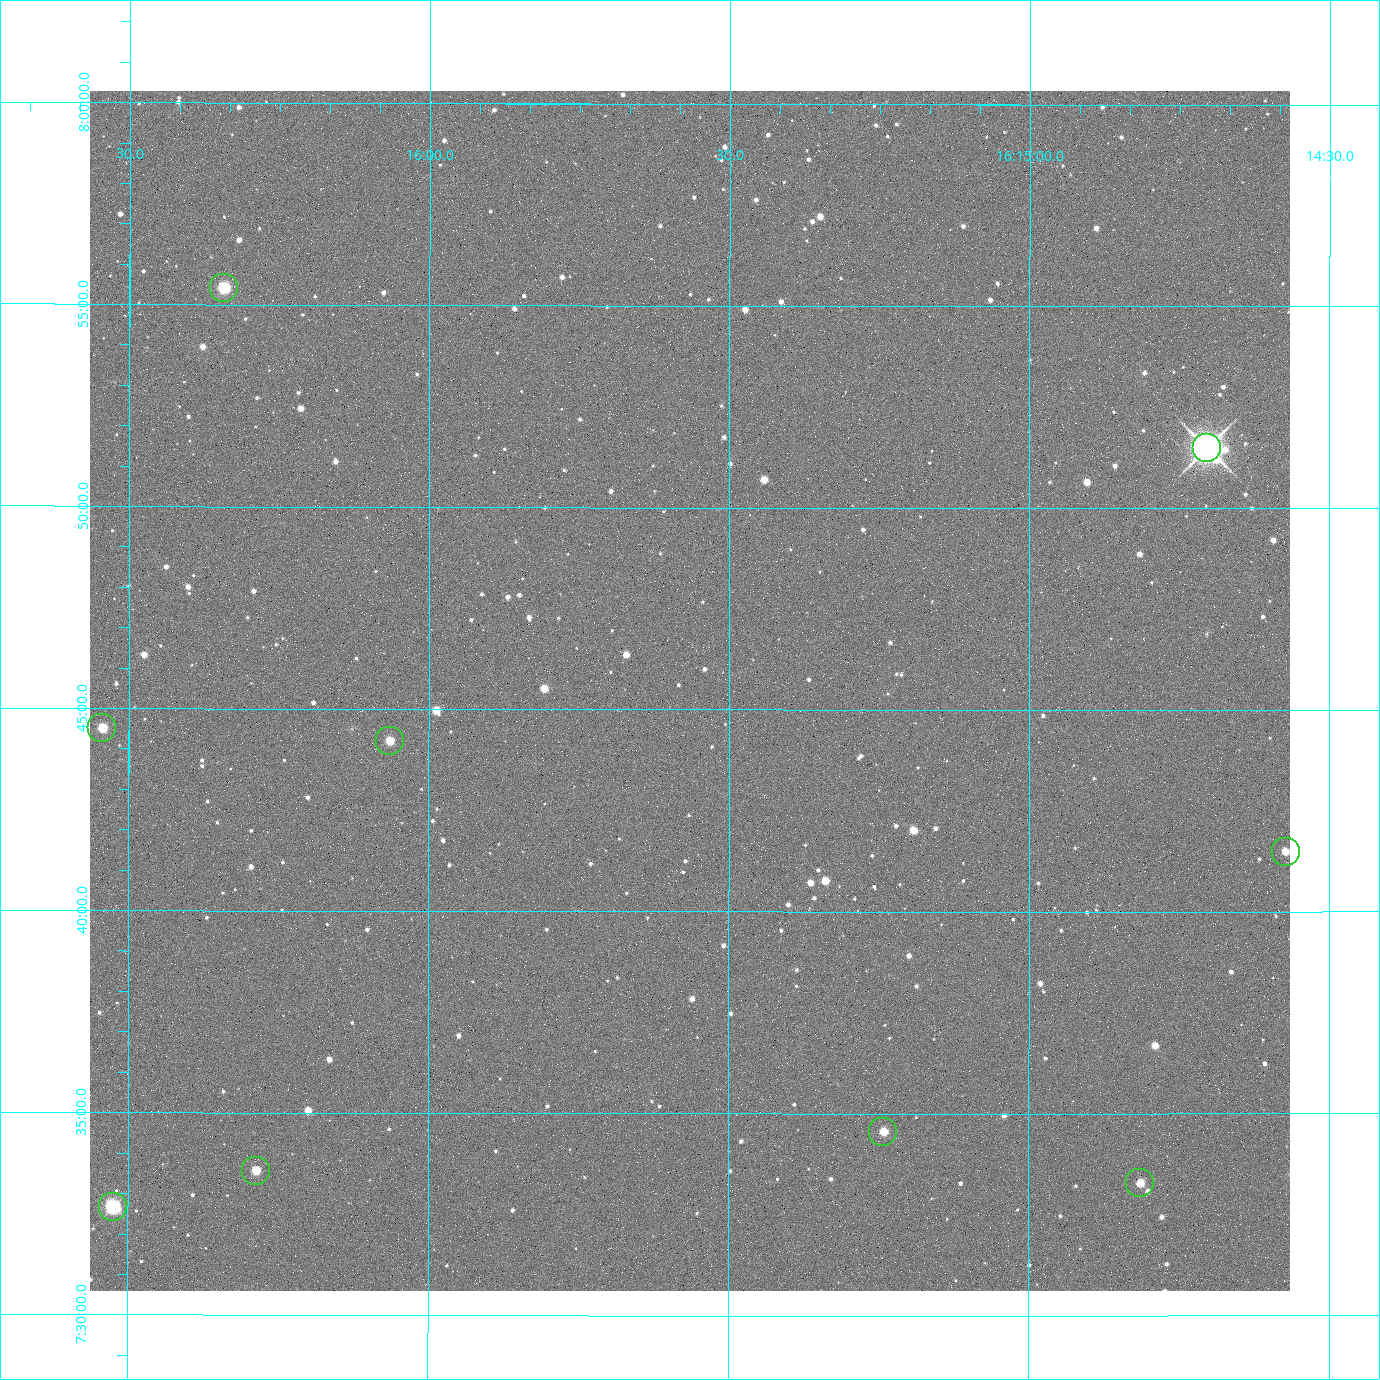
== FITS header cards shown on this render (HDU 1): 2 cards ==
NAXIS1  =                 2400 / Width of image data
NAXIS2  =                 2400 / Height of image data

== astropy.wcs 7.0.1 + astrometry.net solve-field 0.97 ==
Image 2400 x 2400 px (HDU 1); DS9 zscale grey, zoomed out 1/2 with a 90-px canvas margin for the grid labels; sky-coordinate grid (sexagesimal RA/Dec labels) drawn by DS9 from the SOLVED WCS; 9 Tycho-2 reference stars matched to detected sources circled (green)
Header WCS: RA---TAN/DEC--TAN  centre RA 16:15:34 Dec +07:45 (243.89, +7.76 deg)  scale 0.74 arcsec/px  FOV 29.6' x 29.6'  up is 0 deg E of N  parity normal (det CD < 0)
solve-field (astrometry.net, Tycho-2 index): VERIFIED the header's WCS against the Tycho-2 star catalogue (6 matches, 0 conflicts) and refined it, rather than solving blind
Solved WCS: RA---TAN-SIP/DEC--TAN-SIP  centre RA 16:15:34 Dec +07:45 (243.89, +7.76 deg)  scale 0.743 arcsec/px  FOV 29.7' x 29.7'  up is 0 deg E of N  parity normal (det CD < 0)
The solver's refit moves the header's centre by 3.1 arcsec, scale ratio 1.004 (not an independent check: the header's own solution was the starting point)
Tycho-2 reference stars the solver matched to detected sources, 9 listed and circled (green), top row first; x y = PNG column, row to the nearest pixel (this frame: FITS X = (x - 90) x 2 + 1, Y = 2400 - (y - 91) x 2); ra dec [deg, ICRS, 3 dp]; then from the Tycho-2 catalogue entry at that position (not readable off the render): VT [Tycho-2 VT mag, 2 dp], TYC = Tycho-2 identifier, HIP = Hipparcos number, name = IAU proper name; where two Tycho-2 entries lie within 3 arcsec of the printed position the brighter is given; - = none
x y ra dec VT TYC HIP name
224 288 244.086 +7.924 10.10 946-635-1 - -
1207 448 243.676 +7.858 6.72 946-1598-1 79608 -
102 728 244.136 +7.742 11.26 946-889-1 - -
390 741 244.016 +7.737 11.56 946-881-1 - -
1286 852 243.643 +7.692 11.91 946-916-1 - -
883 1132 243.810 +7.576 11.94 946-1047-1 - -
256 1171 244.071 +7.560 11.55 946-984-1 - -
1140 1184 243.703 +7.555 12.21 946-959-1 - -
112 1208 244.131 +7.544 9.21 946-968-1 - -